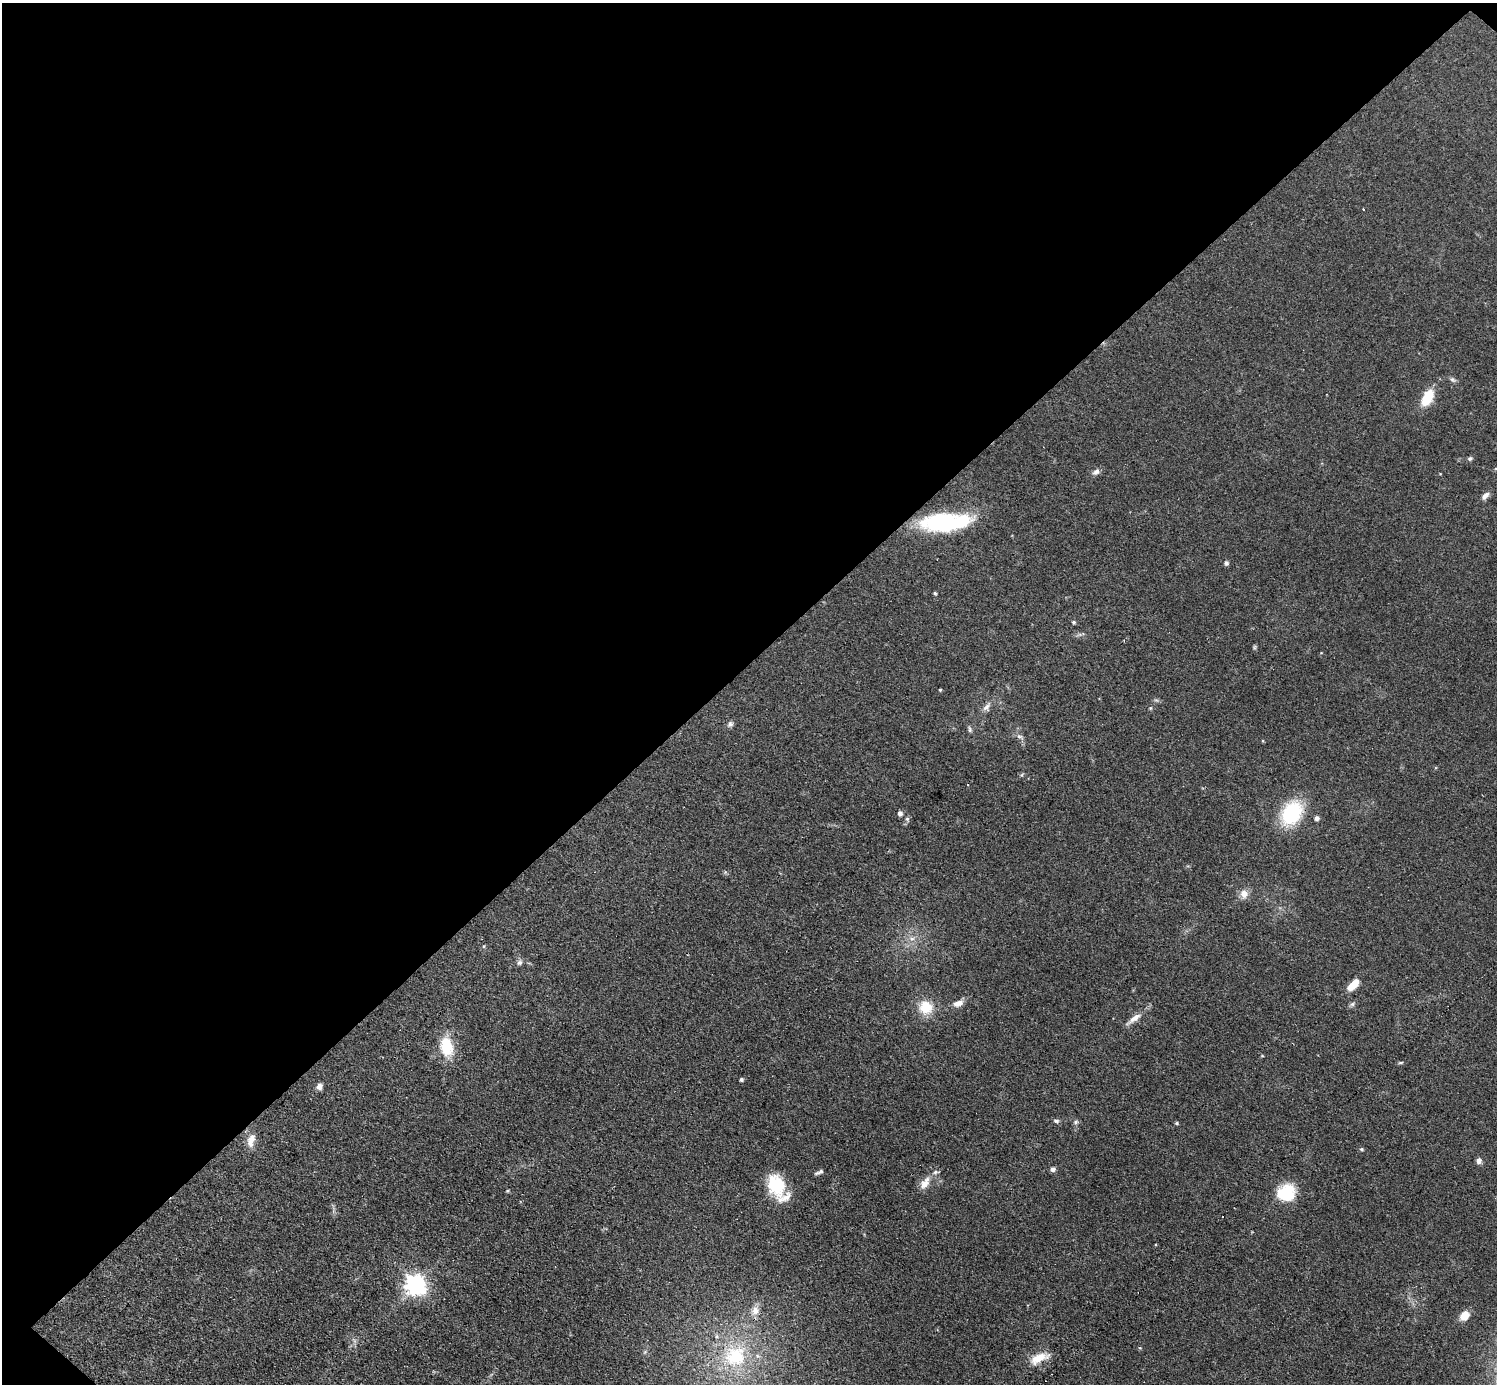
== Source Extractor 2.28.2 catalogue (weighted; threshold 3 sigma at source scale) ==
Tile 2 of 4 x 4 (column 2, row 1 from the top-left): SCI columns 1552-3046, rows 4469-5850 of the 6152 x 6151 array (HDU 1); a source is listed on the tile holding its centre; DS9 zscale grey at full resolution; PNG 1499 x 1386 px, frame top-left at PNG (2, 3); no overlay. Shown black and unused: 48% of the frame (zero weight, under 3 of 4 exposures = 1% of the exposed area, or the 3 px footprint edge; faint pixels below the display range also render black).
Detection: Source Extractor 2.28.2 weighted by HDU 2 'WHT'; one run over the whole footprint, this tile lists its part. Background 0.108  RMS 0.0067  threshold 0.0302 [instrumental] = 3 sigma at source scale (4.5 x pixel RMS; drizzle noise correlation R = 1.50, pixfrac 1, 0.05/0.05 arcsec/px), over >= 5 px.
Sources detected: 55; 1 inside a brighter listed object's ellipse — not listed separately; the other 54 listed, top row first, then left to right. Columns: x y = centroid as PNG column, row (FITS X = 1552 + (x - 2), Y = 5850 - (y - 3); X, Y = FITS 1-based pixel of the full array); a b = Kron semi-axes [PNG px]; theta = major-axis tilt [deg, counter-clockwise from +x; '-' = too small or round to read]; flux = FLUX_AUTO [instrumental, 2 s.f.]
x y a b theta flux
1363 209 2 2 - 0.65
1453 380 9 6 -32 1.7
1427 398 16 9 62 20
1470 458 7 5 25 1.3
1096 472 10 7 30 2.7
1485 496 12 6 48 3.1
945 522 50 18 4 71
1226 563 6 5 - 1.7
935 593 4 4 - 0.96
1074 622 5 5 - 1.2
1254 647 7 4 89 0.95
940 690 3 3 - 0.77
986 707 14 7 49 3.7
1150 708 5 4 - 0.81
730 724 8 7 - 1.9
970 729 9 5 -75 1.4
1019 737 9 3 -22 1.4
1022 775 6 4 -73 0.83
900 813 6 6 - 2.3
1291 813 21 15 55 55
1317 818 5 5 - 2.3
907 819 6 6 - 1.4
1244 894 13 11 88 5.1
912 938 9 4 -8 2.2
484 946 5 4 - 0.74
519 962 8 6 43 1.9
1353 984 14 7 47 11
958 1003 14 8 21 4.7
1352 1004 7 5 44 1.5
926 1007 19 18 - 14
1134 1018 24 7 38 6.2
446 1046 22 15 -80 22
1262 1056 5 3 - 0.54
1401 1063 7 3 1 0.92
741 1079 4 4 - 1.5
319 1087 7 6 - 3.5
1056 1121 8 5 -8 1.4
1076 1122 7 5 23 1.3
1177 1123 5 4 - 0.79
251 1140 20 10 74 7
1361 1149 5 5 - 0.82
1479 1161 7 6 - 2.6
1053 1169 5 5 - 2.3
819 1172 12 4 26 1.6
936 1172 8 5 11 1.6
925 1183 16 9 54 6.9
776 1185 27 19 -71 27
508 1191 5 4 - 0.78
1286 1193 20 19 - 24
416 1284 8 7 - 370
755 1311 12 10 72 5.4
1465 1315 10 8 48 8.5
735 1356 21 20 - 40
1038 1358 24 11 30 11
Overlapping masked pixels (flux is a lower limit): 1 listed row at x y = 735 1356